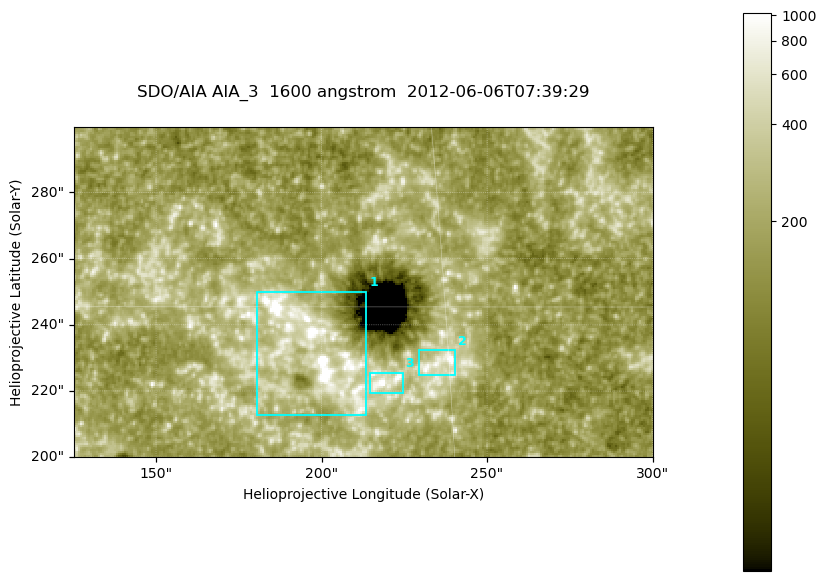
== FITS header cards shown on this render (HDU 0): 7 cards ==
TELESCOP= 'SDO/AIA '
INSTRUME= 'AIA_3   '
WAVELNTH=                 1600
WAVEUNIT= 'angstrom'
DATE-OBS= '2012-06-06T07:39:29.12'
CTYPE1  = 'HPLN-TAN'
CTYPE2  = 'HPLT-TAN'

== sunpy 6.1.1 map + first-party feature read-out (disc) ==
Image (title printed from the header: SDO/AIA AIA_3  1600 angstrom  2012-06-06T07:39:29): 287 x 164 px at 0.609 arcsec/px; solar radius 946 arcsec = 1552 px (partial field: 0.6% of the solar disc is inside the frame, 100% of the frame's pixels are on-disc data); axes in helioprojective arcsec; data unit not stated in the header (colour bar unlabelled)
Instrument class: DISC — disc imager (sunpy class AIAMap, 1600 A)
Bright regions (active regions / flare kernels): reference = the on-disc median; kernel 3 px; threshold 5 sigma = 332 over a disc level ~184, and >= 1.15x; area >= 47 px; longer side >= 3 px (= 1.8 arcsec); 3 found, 3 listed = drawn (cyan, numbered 1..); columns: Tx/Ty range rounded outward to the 2 arcsec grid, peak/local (2 s.f.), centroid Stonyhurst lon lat
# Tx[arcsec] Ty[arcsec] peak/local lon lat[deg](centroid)
1 180..214 212..250 7.7 +12 +14
2 228..240 224..232 8.3 +15 +14
3 214..226 218..226 7.7 +14 +14